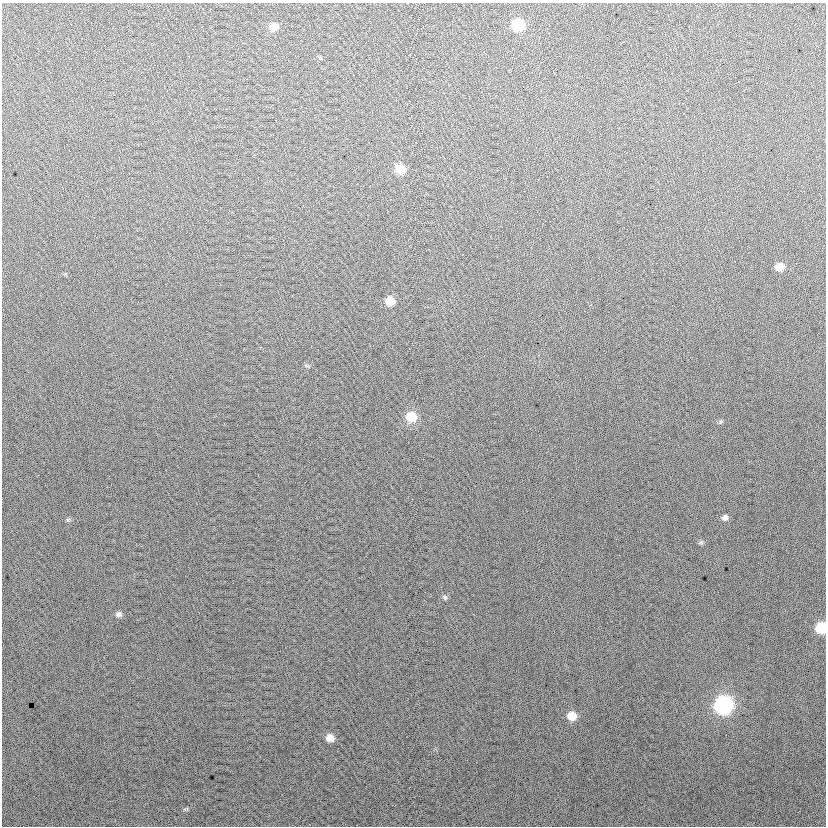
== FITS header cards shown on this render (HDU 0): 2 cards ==
NAXIS1  =                  824
NAXIS2  =                  824

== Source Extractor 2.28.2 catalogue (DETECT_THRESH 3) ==
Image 824 x 824 px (HDU 0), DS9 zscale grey, 1 PNG px = 1 image px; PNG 828 x 828 px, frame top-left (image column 1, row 824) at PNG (2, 3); no overlay
Background 18.3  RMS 14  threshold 41.6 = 3 sigma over >= 5 px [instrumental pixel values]
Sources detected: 17; all 17 listed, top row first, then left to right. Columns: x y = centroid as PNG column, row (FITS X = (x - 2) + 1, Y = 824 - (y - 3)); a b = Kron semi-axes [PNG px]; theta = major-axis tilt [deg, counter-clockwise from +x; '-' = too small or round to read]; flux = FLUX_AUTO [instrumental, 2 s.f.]
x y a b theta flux
518 25 9 8 - 47000
274 27 9 8 - 9900
400 169 8 8 - 21000
779 267 8 7 - 9800
390 301 7 7 - 15000
411 417 11 9 -17 20000
720 422 6 4 71 1300
725 518 7 7 - 3500
68 520 6 5 - 1500
701 542 8 5 28 1700
445 597 8 6 -46 2100
119 614 9 7 9 3200
821 628 8 7 - 39000
724 705 10 9 - 210000
572 716 9 8 - 15000
330 738 8 7 - 9300
185 809 10 4 22 1600
At the frame edge (FLAGS 8, measured only in part): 1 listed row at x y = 821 628